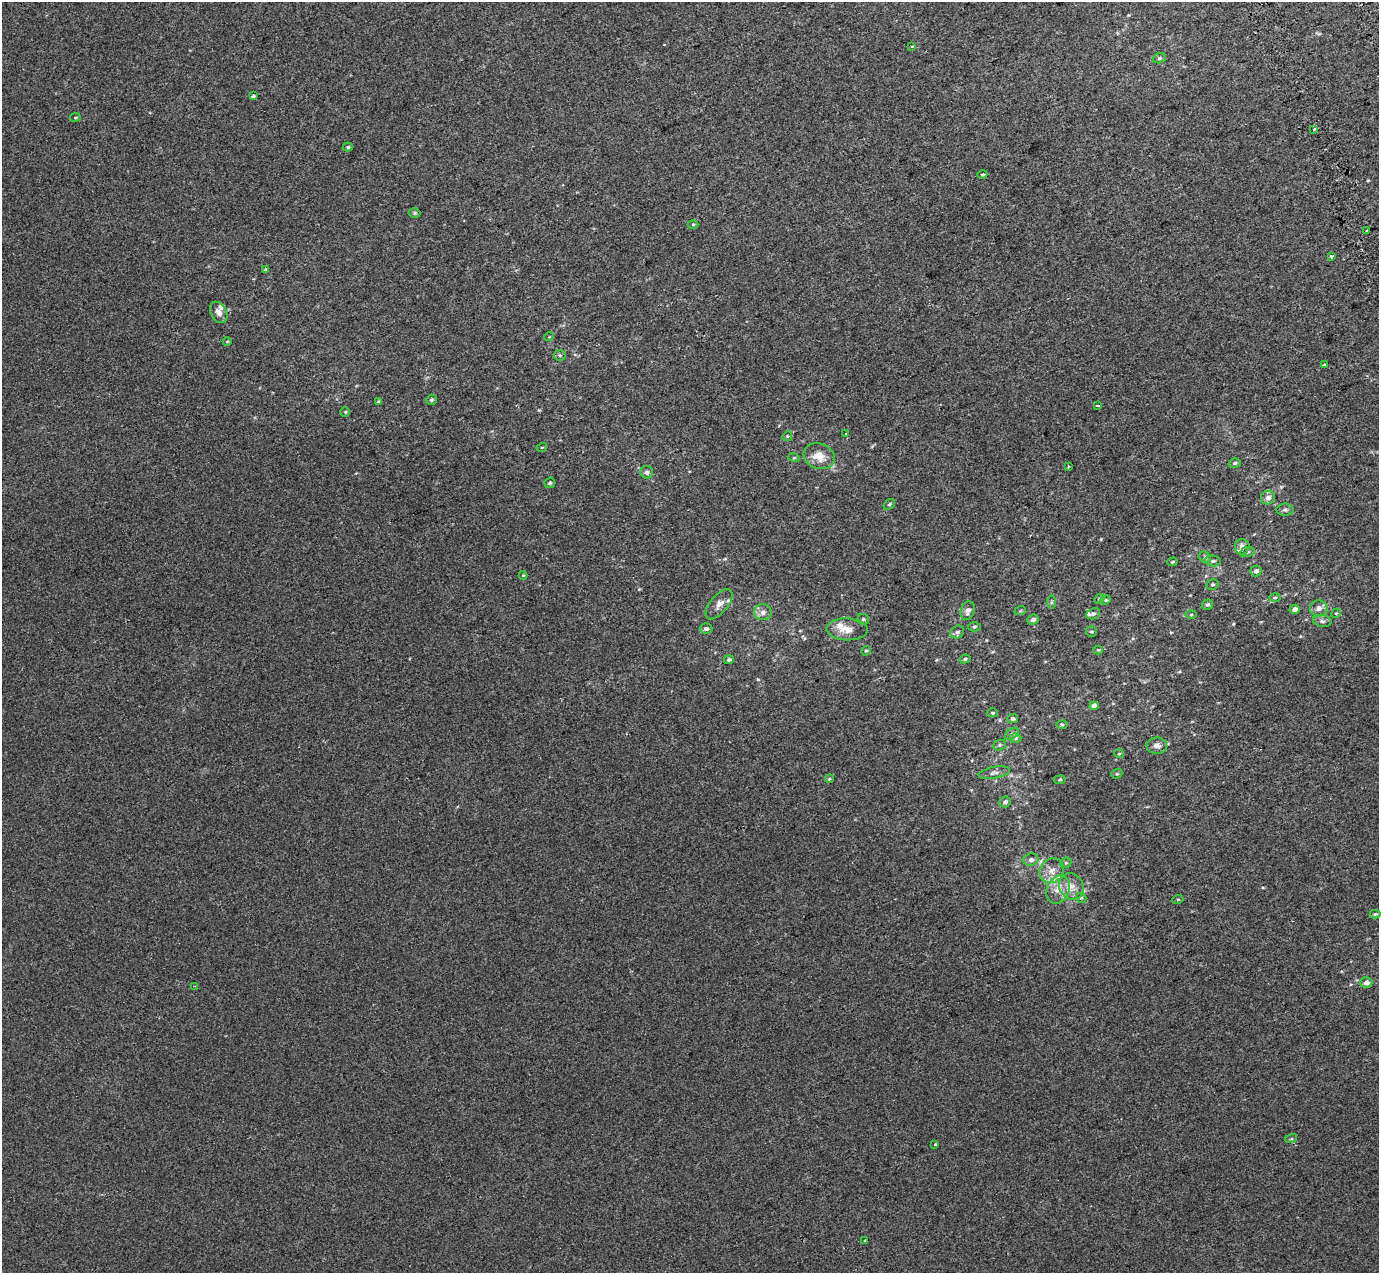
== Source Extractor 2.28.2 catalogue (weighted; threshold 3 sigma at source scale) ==
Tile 10 of 4 x 4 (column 2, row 3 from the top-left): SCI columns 1480-2856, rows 1496-2766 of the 5712 x 5475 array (HDU 1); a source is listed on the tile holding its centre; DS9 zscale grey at full resolution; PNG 1381 x 1275 px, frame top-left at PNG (2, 2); each listed source drawn as its Kron ellipse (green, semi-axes under 4 px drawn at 4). Shown black and unused: <1% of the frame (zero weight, under 2 of 3 exposures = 6% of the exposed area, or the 3 px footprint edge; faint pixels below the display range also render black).
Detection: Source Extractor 2.28.2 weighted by HDU 2 'WHT'; one run over the whole footprint, this tile lists its part. Background 0.00395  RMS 0.007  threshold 0.0313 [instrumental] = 3 sigma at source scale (4.5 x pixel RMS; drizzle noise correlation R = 1.50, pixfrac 1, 0.0396/0.0396 arcsec/px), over >= 5 px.
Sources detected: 98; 4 inside a brighter listed object's ellipse — not listed separately; the other 94 listed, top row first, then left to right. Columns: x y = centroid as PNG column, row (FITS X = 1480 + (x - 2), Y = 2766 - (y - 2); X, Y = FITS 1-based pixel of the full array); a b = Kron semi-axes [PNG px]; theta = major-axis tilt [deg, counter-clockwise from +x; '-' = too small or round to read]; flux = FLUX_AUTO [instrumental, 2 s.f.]
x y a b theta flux
912 47 3 3 - 0.69
1159 58 6 5 - 1.1
253 96 3 3 - 2
75 117 5 3 - 0.68
1314 130 3 3 - 1.6
348 147 5 4 - 0.86
982 175 5 3 - 2.3
414 213 6 5 - 0.96
693 224 5 3 - 0.63
1366 231 4 3 - 1.5
1331 256 3 3 - 3.2
265 269 4 3 - 0.82
219 312 11 7 -60 3.6
549 337 5 3 - 0.47
227 342 4 3 - 0.47
560 355 6 5 - 1.3
1324 364 3 3 - 0.72
431 400 5 5 - 1.1
378 401 4 3 - 0.64
1097 406 3 3 - 1.3
345 412 4 4 - 0.81
846 434 3 3 - 0.9
787 436 5 4 - 0.76
542 447 5 3 - 0.56
819 456 16 12 -20 8.5
794 458 6 3 -17 0.73
1235 463 6 4 17 1.1
1068 466 4 3 - 0.82
647 472 6 6 - 1.9
550 483 5 5 - 0.9
1268 498 7 6 - 3.3
889 504 6 4 39 0.99
1285 510 8 6 0 1.7
1242 547 8 7 - 3.7
1247 552 7 5 9 1.5
1205 557 6 5 - 1.1
1213 561 8 5 -8 1.6
1172 562 5 4 - 0.96
1256 571 5 5 - 1.9
523 575 4 4 - 0.58
1212 584 6 5 - 0.99
1275 598 5 3 - 0.67
1099 599 5 4 - 0.83
1106 600 5 4 - 0.84
1051 602 6 4 89 1
719 604 18 9 51 5.1
1207 605 5 5 - 1
1319 608 9 8 - 3.4
1295 609 5 4 - 2.7
968 611 9 7 71 3.3
1020 611 6 3 19 0.67
763 612 9 8 - 3.5
1336 613 5 4 - 0.8
1093 614 7 5 24 1.4
1191 615 5 3 - 0.62
863 619 6 5 - 1.3
1033 620 6 5 - 2.1
1322 621 9 6 -10 1.9
974 627 6 4 2 0.98
706 629 6 5 - 1.9
847 629 20 11 -3 7.9
957 632 7 6 - 1.8
1091 632 5 5 - 0.91
1098 650 4 4 - 0.71
866 651 5 4 - 0.81
965 659 5 4 - 1
729 660 5 4 - 1.5
1094 706 4 4 - 4.4
992 713 5 4 - 0.91
1013 719 5 4 - 1.6
1062 724 6 4 -1 0.79
1012 734 8 5 36 1.6
1016 738 6 5 - 1
999 745 6 5 - 1.2
1157 746 10 8 0 4
1119 754 5 3 - 0.57
994 773 16 5 11 2.4
1117 774 6 4 19 0.87
829 779 4 3 - 0.55
1060 780 6 3 8 0.7
1005 802 6 5 - 2
1031 860 7 6 - 2.1
1066 863 6 5 - 1
1052 871 13 11 47 6.5
1071 887 14 12 -55 7.2
1058 890 14 11 66 7.9
1081 898 5 4 - 1.1
1178 899 5 3 - 0.62
1375 914 5 4 - 0.79
1366 983 6 5 - 3.5
194 986 3 2 - 0.47
1291 1139 6 4 18 0.78
935 1145 3 3 - 2.4
864 1240 3 3 - 3.3